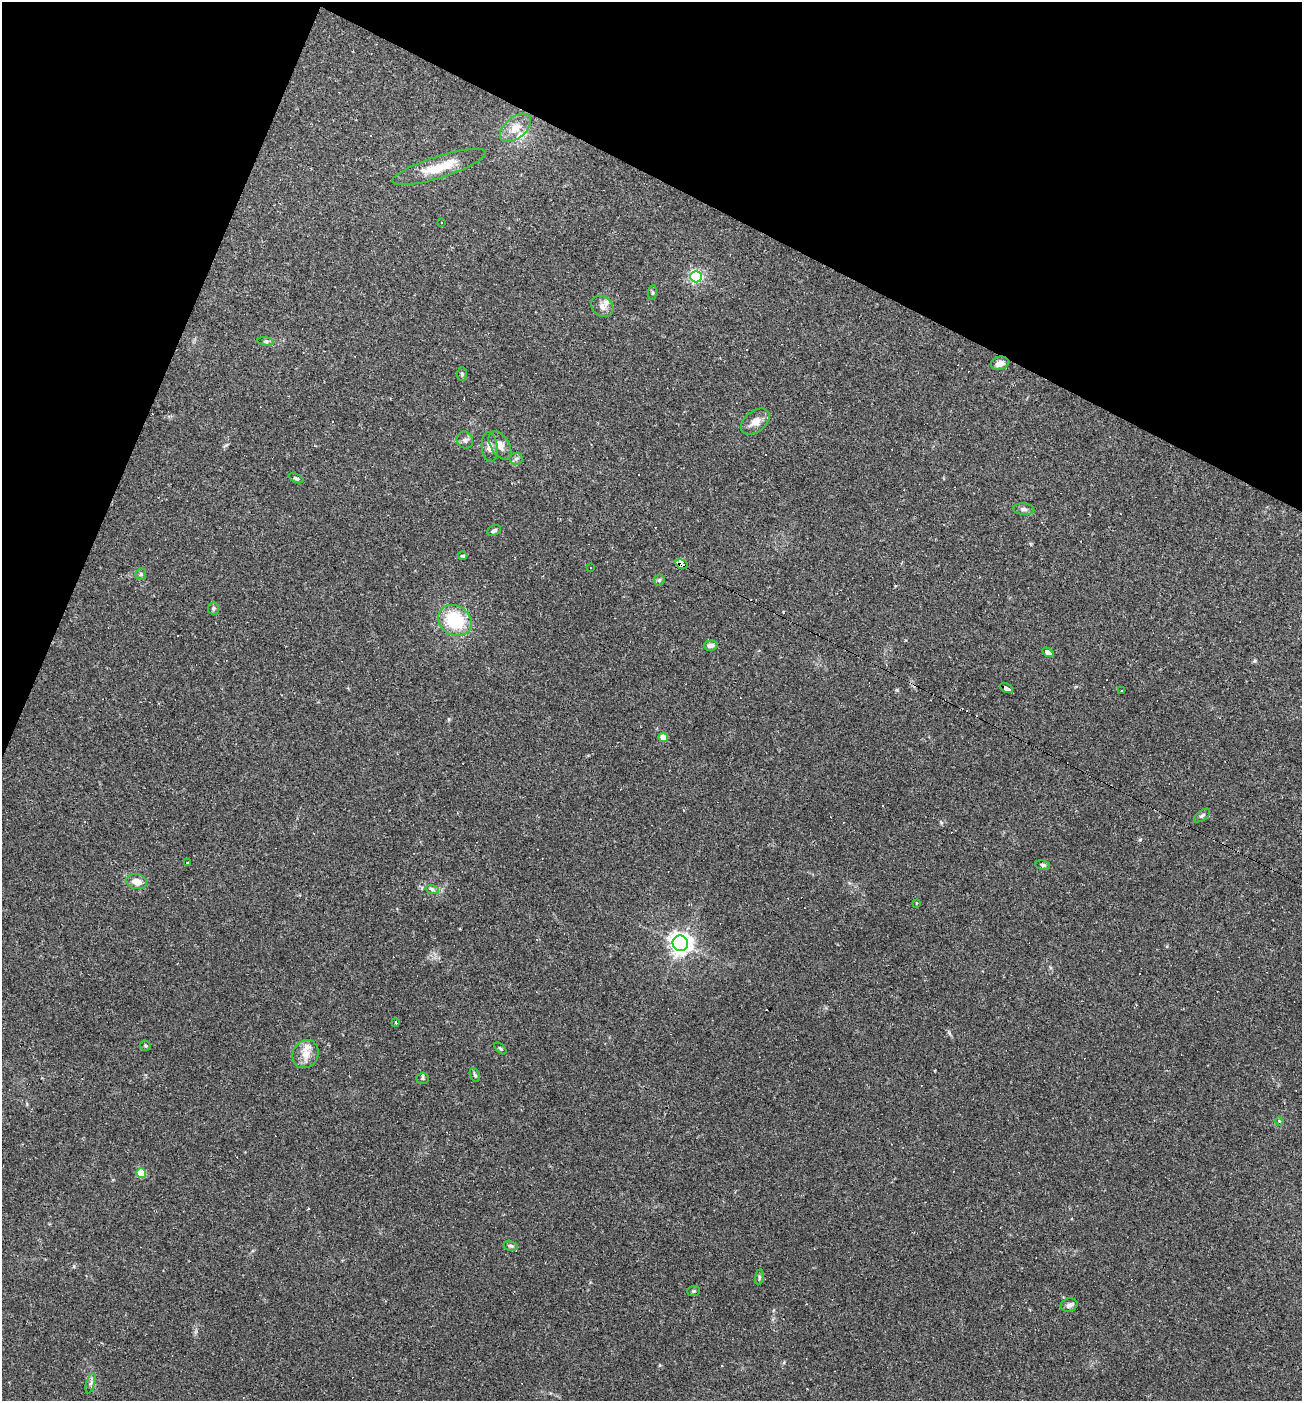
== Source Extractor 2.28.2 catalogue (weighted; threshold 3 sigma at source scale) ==
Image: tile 2 of 4 x 4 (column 2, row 1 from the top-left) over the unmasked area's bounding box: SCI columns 1437-2736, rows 4197-5595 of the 5606 x 5595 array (HDU 1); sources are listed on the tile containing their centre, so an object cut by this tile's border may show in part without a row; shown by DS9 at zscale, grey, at full resolution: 1 PNG px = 1 image px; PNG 1304 x 1403 px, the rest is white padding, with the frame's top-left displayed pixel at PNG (2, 2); every listed detection drawn as its Kron ellipse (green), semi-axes under 4 PNG px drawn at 4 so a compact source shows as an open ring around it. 21% of this frame is shown black and not used: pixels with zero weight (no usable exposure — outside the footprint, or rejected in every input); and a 3 px margin inside the footprint's outer edge (the drizzle kernel's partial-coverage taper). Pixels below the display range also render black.
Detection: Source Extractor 2.28.2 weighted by HDU 2 'WHT'; one run over the whole footprint, this tile lists its part. Background 0.109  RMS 0.0071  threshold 0.0318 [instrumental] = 3 sigma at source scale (4.5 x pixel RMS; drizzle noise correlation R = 1.50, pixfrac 1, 0.05/0.05 arcsec/px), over >= 5 px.
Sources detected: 83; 31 cosmic-ray / hot-pixel residue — neither listed nor drawn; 3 inside a brighter listed object's ellipse — not listed separately; the other 49 listed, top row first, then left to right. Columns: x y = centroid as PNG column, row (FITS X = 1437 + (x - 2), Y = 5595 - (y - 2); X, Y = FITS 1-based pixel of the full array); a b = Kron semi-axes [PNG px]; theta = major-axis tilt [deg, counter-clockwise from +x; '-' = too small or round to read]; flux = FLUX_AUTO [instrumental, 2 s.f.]
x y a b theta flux
515 128 18 10 40 8.5
439 167 49 10 18 20
441 222 3 2 - 0.56
696 277 6 5 - 130
652 292 7 4 83 1.1
602 306 12 9 -38 4.3
266 341 8 4 -9 1.4
1000 363 9 6 16 4.5
462 374 7 5 -88 1.1
755 422 16 10 39 6.6
465 440 9 8 - 2.4
500 445 16 9 -58 6
490 447 15 8 -83 5.1
516 459 6 6 - 1.6
296 478 8 4 -24 1.2
1024 509 11 6 -5 2.2
494 531 7 5 25 1.7
463 556 4 3 - 0.96
682 564 6 4 -22 180
591 568 3 2 - 0.63
141 574 6 5 - 1.3
659 580 5 5 - 1.2
213 608 6 5 - 1.4
455 620 17 14 -35 38
711 645 7 5 4 2.9
1048 652 6 4 -32 2.5
1007 688 7 4 -28 72
1121 691 3 2 - 0.97
663 737 5 4 - 14
1202 816 9 5 37 1.5
187 863 2 2 - 0.61
1043 865 7 4 -10 1.3
136 882 10 7 -13 6.3
432 889 7 4 -18 1.4
916 903 3 3 - 0.72
680 943 8 7 - 460
396 1023 3 3 - 13
145 1046 6 5 - 1.1
500 1048 7 3 -45 0.96
306 1054 14 12 58 7.8
475 1075 7 4 -67 1.4
422 1078 6 5 - 1.2
1279 1121 4 4 - 0.72
141 1173 5 5 - 21
511 1246 7 5 -15 1.4
759 1277 8 4 82 1.2
694 1291 6 5 - 1
1069 1305 8 6 14 2.2
91 1383 10 3 75 1.7
Overlapping masked pixels (flux is a lower limit): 2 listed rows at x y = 682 564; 1007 688